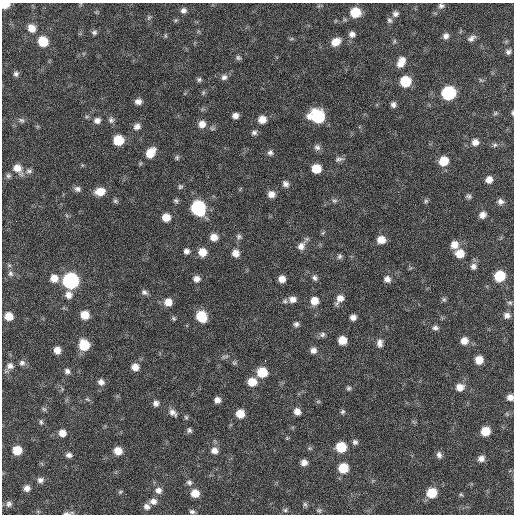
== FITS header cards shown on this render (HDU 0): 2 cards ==
NAXIS1  =                  512 / Axis length
NAXIS2  =                  512 / Axis length

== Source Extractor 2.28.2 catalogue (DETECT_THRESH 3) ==
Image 512 x 512 px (HDU 0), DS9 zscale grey, 1 PNG px = 1 image px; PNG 516 x 516 px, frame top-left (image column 1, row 512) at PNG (2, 3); no overlay
Background 58.9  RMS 8.4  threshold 25.2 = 3 sigma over >= 5 px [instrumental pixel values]
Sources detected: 168; all 168 listed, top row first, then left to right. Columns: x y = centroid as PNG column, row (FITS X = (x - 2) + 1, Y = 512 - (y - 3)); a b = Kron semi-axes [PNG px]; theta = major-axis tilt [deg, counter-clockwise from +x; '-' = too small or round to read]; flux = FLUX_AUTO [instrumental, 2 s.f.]
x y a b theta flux
5 4 6 5 - 11000
441 6 7 6 - 1700
183 10 8 7 - 2100
355 12 9 8 - 16000
395 14 8 8 - 2200
149 18 8 5 70 1000
389 20 8 7 - 1500
32 28 9 8 - 5600
94 32 7 6 - 1400
352 34 8 8 - 2700
165 36 7 4 -82 720
446 36 8 7 - 2600
471 38 11 7 31 2500
291 39 6 4 18 730
43 41 9 8 - 14000
394 41 6 4 62 880
336 42 10 7 26 7200
508 52 8 7 - 1800
238 58 7 7 - 1300
401 62 13 8 65 6100
16 74 6 6 - 1500
224 77 8 7 - 2200
199 79 6 6 - 1200
481 80 7 5 -31 940
405 81 8 8 - 21000
203 93 7 4 89 890
448 93 9 8 - 62000
138 102 8 7 - 2800
393 104 7 6 - 2000
495 113 7 5 22 1000
512 113 6 3 -89 750
87 116 6 4 19 820
235 116 6 5 - 2800
317 116 11 9 -22 41000
262 119 8 8 - 6000
21 120 8 6 -16 1500
97 120 9 8 - 2800
111 120 9 8 - 1900
202 124 9 8 - 4200
137 126 9 8 - 2900
254 132 7 6 - 1700
118 140 8 7 - 16000
475 142 9 8 - 3700
495 145 8 6 3 1400
317 147 9 8 - 2100
270 152 7 7 - 2000
150 153 10 8 52 10000
177 158 7 5 -89 1100
339 159 13 6 10 1800
444 161 9 8 - 11000
17 168 13 9 -53 6700
316 169 7 7 - 11000
29 171 9 7 10 2000
8 176 7 7 - 1500
489 180 7 7 - 4100
285 184 8 7 - 2400
180 187 6 6 - 1200
77 189 8 7 - 2100
100 191 10 7 8 8100
271 194 8 7 - 4000
468 196 7 5 -16 1300
115 201 7 6 - 1100
176 201 7 6 - 1200
334 201 8 6 -2 1400
426 201 6 5 - 1000
500 202 8 7 - 2200
198 208 9 8 - 80000
482 215 8 7 - 3200
166 217 8 7 - 6500
16 221 2 2 - 4900
214 237 8 7 - 5100
239 237 8 7 - 1600
381 240 8 7 - 6100
302 245 15 7 53 4100
454 245 9 8 - 5200
186 251 7 6 - 2200
202 252 8 8 - 7300
235 253 8 8 - 4900
460 254 8 8 - 8300
339 256 7 6 - 1300
473 266 9 8 - 2400
10 273 8 7 - 2100
500 276 8 7 - 21000
54 278 9 9 - 6000
315 278 8 7 - 1600
196 279 8 7 - 3200
282 279 6 6 - 4200
387 279 7 7 - 2900
71 281 9 8 - 130000
144 292 8 6 -31 1800
69 295 9 8 - 4000
292 299 9 7 7 3500
340 299 11 7 52 4700
444 299 7 5 -68 1100
285 301 7 5 14 1200
314 301 8 8 - 6300
168 302 8 8 - 5800
510 303 7 6 - 1100
85 315 7 7 - 8600
507 315 8 7 - 2700
9 316 7 7 - 7500
201 316 9 8 - 18000
353 317 6 6 - 2800
174 318 6 5 - 940
296 324 6 6 - 1600
435 328 8 6 2 1900
322 334 8 6 22 1700
342 340 7 7 - 8000
464 341 8 8 - 5000
380 343 11 8 88 3000
84 345 8 8 - 19000
57 350 7 6 - 4400
313 350 7 7 - 2800
223 357 8 4 19 1100
479 360 7 7 - 7200
265 361 3 2 - 4800
22 363 8 8 - 1900
234 363 7 5 -7 1000
10 366 10 9 - 3000
135 367 7 7 - 4900
67 371 8 7 - 2000
262 372 8 7 - 16000
101 382 8 7 - 2700
252 382 9 8 - 8600
460 387 10 8 4 4800
348 388 6 6 - 1100
510 397 6 6 - 3300
87 399 8 4 -30 970
217 400 5 5 - 2900
318 401 6 4 1 700
156 403 7 7 - 2300
44 409 7 5 -43 1000
297 411 7 6 - 3700
342 412 6 5 - 1100
173 413 11 8 -35 2900
240 414 7 7 - 8400
186 417 6 5 - 1000
41 422 7 5 -80 1100
189 430 7 6 - 1300
485 431 7 7 - 11000
62 433 8 8 - 5000
287 438 5 5 - 610
355 442 7 6 - 1600
341 447 8 7 - 17000
17 450 7 7 - 11000
214 450 9 8 - 3700
118 451 8 7 - 6300
69 455 8 6 -5 2100
439 455 9 6 -72 2100
481 458 8 7 - 3100
304 462 7 6 - 3300
343 468 8 7 - 15000
40 480 8 7 - 2400
189 482 8 7 - 1900
27 488 7 7 - 3200
158 490 9 9 - 3300
120 492 7 5 28 880
195 493 8 7 - 7000
432 493 8 8 - 16000
461 494 6 5 - 790
153 501 9 8 - 3300
9 504 8 8 - 2100
305 504 7 5 -61 1100
147 507 8 7 - 2600
285 510 6 6 - 1100
319 510 7 6 - 1100
192 512 7 5 -20 1400
66 513 11 4 -1 1400
At the frame edge (FLAGS 8, measured only in part): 4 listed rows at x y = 5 4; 512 113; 510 397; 66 513